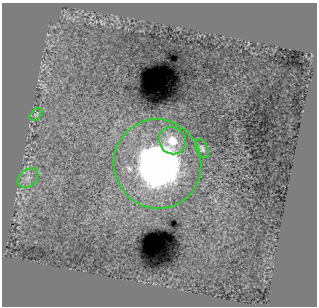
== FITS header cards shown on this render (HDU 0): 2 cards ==
NAXIS1  =                  315 /
NAXIS2  =                  304 /

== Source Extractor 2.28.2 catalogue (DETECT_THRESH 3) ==
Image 315 x 304 px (HDU 0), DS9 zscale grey, 1 PNG px = 1 image px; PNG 319 x 308 px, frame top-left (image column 1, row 304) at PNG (2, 3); each listed source drawn as its Kron ellipse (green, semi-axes under 4 px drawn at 4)
Background -0.00114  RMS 0.0049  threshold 0.0147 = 3 sigma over >= 5 px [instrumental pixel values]
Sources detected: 5; all 5 listed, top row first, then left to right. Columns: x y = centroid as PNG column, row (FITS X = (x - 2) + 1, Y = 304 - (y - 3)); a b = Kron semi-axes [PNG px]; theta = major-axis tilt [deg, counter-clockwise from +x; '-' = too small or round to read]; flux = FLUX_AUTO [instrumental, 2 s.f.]
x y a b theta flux
36 114 8 4 45 0.54
172 141 14 13 - 6.1
202 149 10 6 -62 0.9
157 164 45 43 -71 110
28 178 11 8 39 2